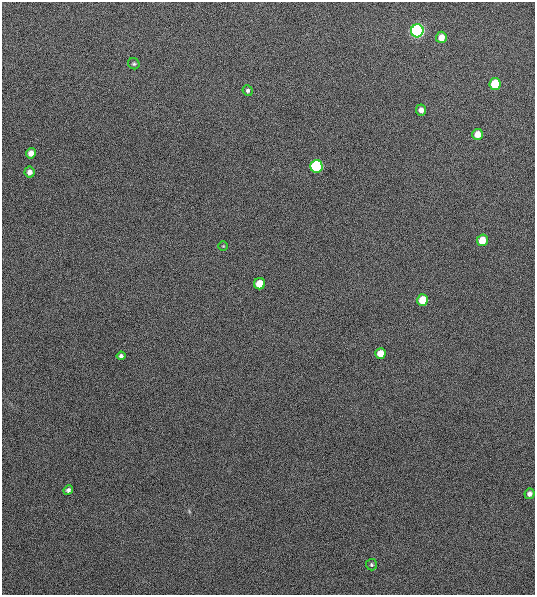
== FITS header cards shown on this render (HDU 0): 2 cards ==
NAXIS1  =                  533
NAXIS2  =                  593

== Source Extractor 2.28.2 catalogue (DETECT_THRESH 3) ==
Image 533 x 593 px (HDU 0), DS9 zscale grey, 1 PNG px = 1 image px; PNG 537 x 597 px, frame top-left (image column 1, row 593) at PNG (2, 2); each listed source drawn as its Kron ellipse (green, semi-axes under 4 px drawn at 4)
Background 2330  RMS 20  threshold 60.9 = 3 sigma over >= 5 px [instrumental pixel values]
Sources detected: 19; all 19 listed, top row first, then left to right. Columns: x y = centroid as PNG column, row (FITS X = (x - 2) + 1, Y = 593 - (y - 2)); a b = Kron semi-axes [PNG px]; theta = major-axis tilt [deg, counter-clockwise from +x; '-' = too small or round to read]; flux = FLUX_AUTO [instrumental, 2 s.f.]
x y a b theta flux
417 31 6 6 - 630000
441 37 5 5 - 13000
134 64 6 5 - 2200
495 84 6 5 - 52000
248 90 5 5 - 2800
421 110 5 5 - 6600
478 134 5 5 - 14000
31 153 5 5 - 9100
317 166 6 6 - 220000
29 172 5 5 - 6600
482 240 6 5 - 26000
223 246 5 4 - 1300
260 284 6 5 - 29000
423 300 6 5 - 32000
380 353 5 5 - 19000
121 356 4 4 - 3400
68 490 5 4 - 4000
529 494 5 5 - 5100
371 565 6 5 - 2300